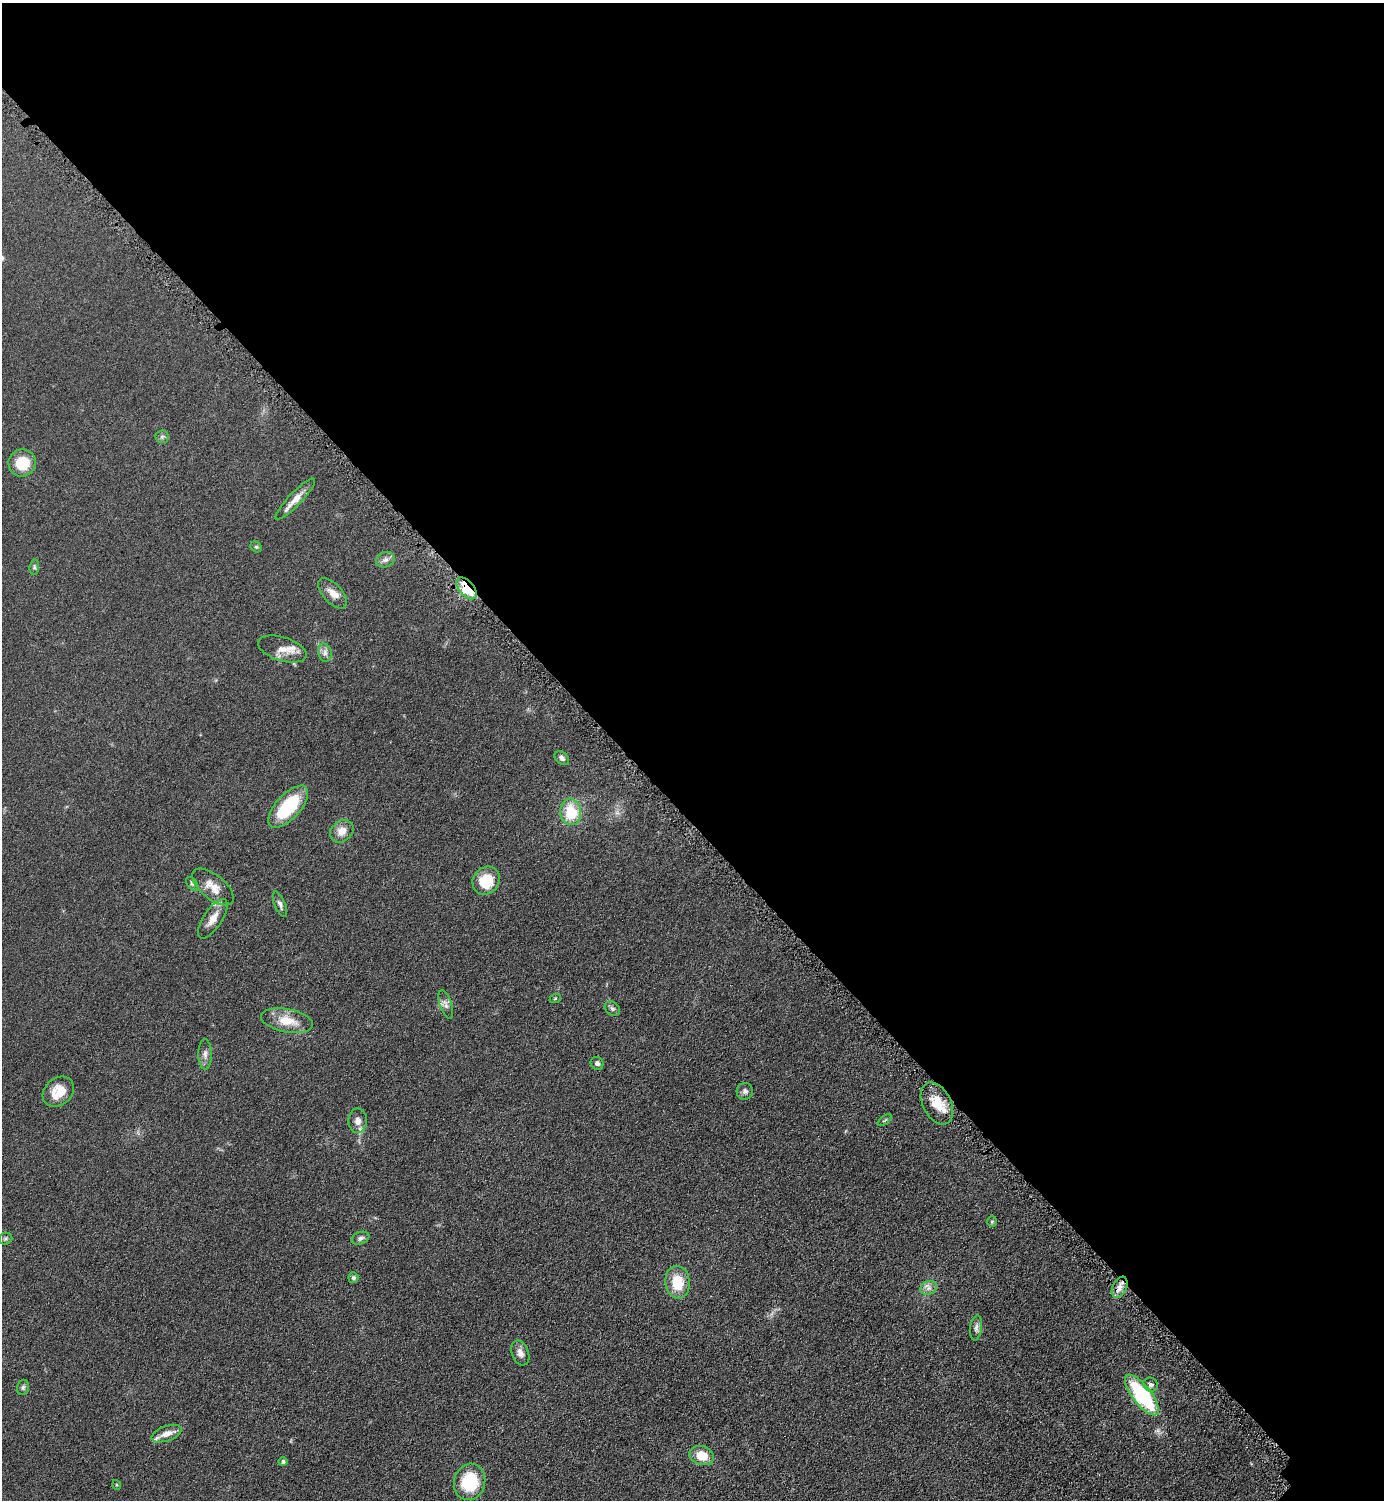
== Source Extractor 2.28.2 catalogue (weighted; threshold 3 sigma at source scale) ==
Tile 3 of 4 x 4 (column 3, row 1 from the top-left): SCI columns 3081-4462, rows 4508-6005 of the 6018 x 6018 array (HDU 1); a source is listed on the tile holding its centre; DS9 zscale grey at full resolution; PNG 1386 x 1502 px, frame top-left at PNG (2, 3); each listed source drawn as its Kron ellipse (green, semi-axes under 4 px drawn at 4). Shown black and unused: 55% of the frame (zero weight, under 4 of 8 exposures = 1% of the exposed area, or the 3 px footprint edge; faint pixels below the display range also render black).
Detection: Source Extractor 2.28.2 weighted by HDU 2 'WHT'; one run over the whole footprint, this tile lists its part. Background 0.0766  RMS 0.0057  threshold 0.0234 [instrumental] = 3 sigma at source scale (4.09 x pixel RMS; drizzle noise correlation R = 1.36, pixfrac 0.8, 0.05/0.05 arcsec/px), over >= 5 px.
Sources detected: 50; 3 inside a brighter listed object's ellipse — not listed separately; the other 47 listed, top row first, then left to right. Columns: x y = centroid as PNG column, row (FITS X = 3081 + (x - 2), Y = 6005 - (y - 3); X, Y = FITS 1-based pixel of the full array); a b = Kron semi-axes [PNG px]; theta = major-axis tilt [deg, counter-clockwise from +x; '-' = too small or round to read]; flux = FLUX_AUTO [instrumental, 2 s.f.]
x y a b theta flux
162 437 6 6 - 1.1
22 463 14 13 - 14
295 499 27 6 46 5.7
256 547 6 5 - 0.85
385 560 9 7 22 2.2
34 567 7 5 84 0.94
467 588 13 7 -50 32
333 593 19 9 -48 4.5
282 649 25 11 -17 5.6
325 653 9 6 -77 2
562 758 8 5 -40 1.7
288 807 26 12 47 30
571 812 13 10 -86 18
342 831 13 10 40 5.6
486 881 15 13 46 15
192 884 7 5 -53 0.91
213 887 25 12 -39 7.4
280 904 13 5 -68 1.9
213 919 23 9 56 6.3
555 999 6 3 20 0.52
446 1005 15 6 -72 2.3
612 1009 8 6 -37 1.4
287 1021 26 11 -11 11
205 1054 15 7 -90 2.6
597 1063 7 6 - 1.4
745 1091 8 8 - 1.8
58 1092 17 13 40 10
937 1103 22 14 -63 11
885 1120 8 4 35 0.82
358 1121 12 9 -89 3.7
992 1221 5 5 - 0.75
360 1238 9 6 22 1.5
6 1239 7 6 - 0.96
353 1278 5 5 - 1.6
678 1282 16 12 -84 14
1120 1287 11 7 65 3.5
928 1288 8 6 22 2.2
976 1328 12 6 82 2
520 1353 13 8 -69 3.2
1150 1385 7 6 - 1.8
23 1387 8 5 74 1.2
1142 1395 24 9 -52 52
167 1434 16 7 20 4.4
702 1456 12 9 -17 9.5
283 1462 5 4 - 1.2
470 1482 18 15 75 24
117 1485 5 3 - 0.46
Overlapping masked pixels (flux is a lower limit): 1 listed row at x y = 467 588